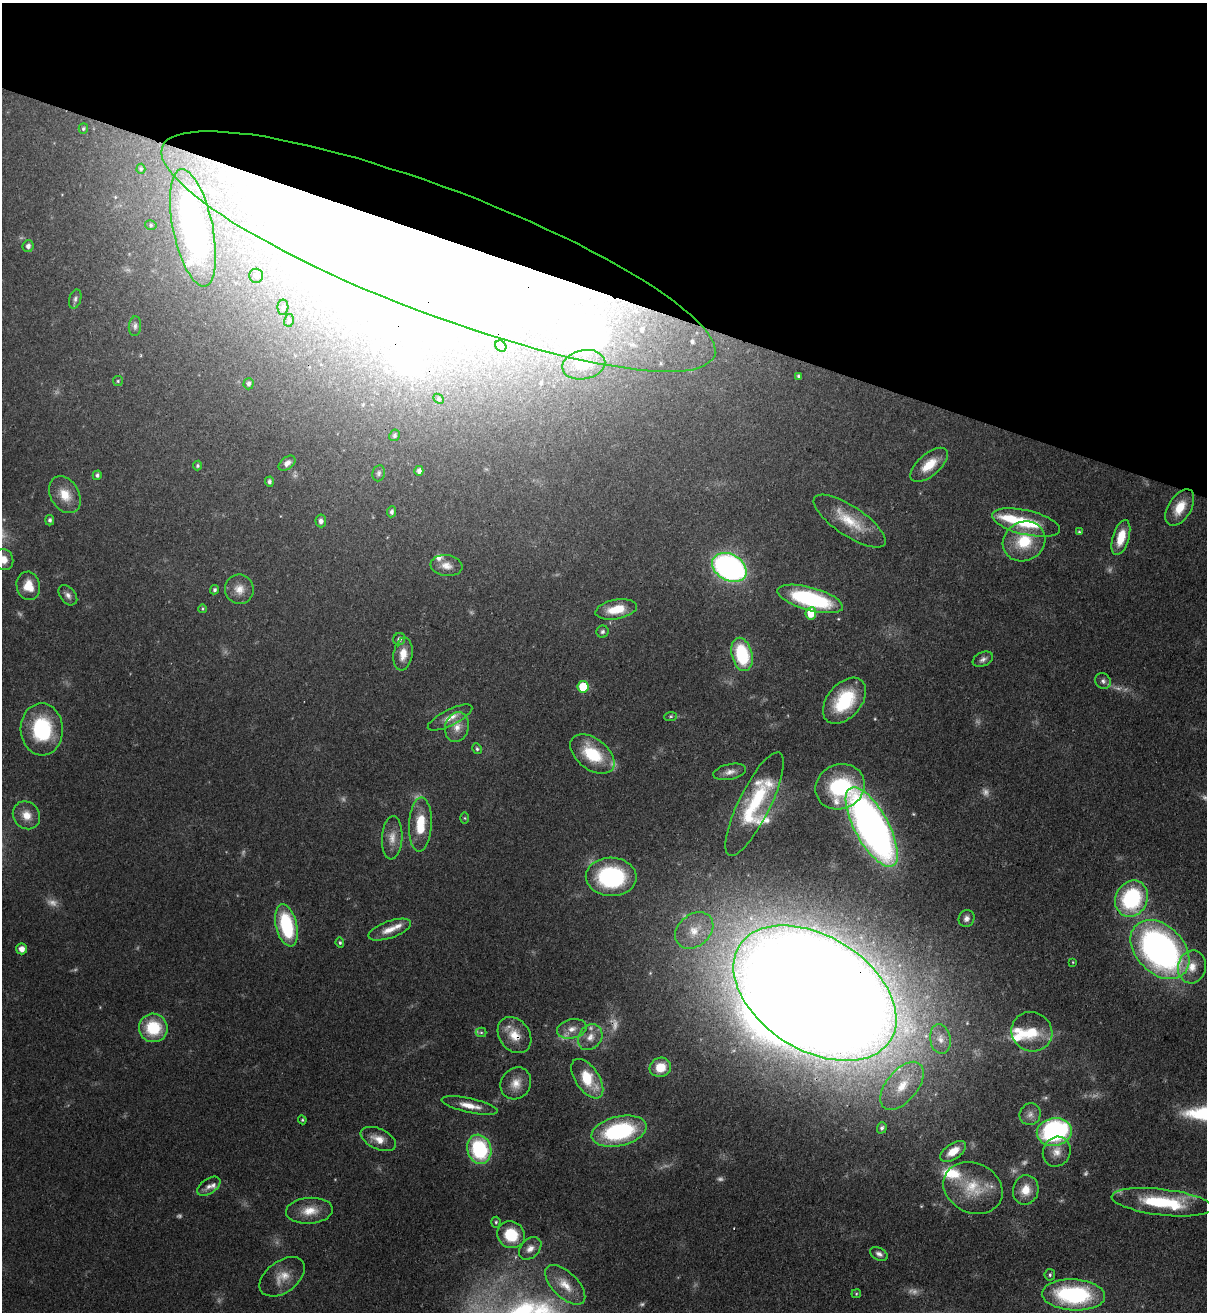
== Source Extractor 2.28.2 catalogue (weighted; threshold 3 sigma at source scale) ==
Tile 2 of 4 x 4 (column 2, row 1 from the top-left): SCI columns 1549-2753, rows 3963-5272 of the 5380 x 5303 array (HDU 1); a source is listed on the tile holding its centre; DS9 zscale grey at full resolution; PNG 1209 x 1314 px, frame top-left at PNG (2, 3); each listed source drawn as its Kron ellipse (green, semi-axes under 4 px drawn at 4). Shown black and unused: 22% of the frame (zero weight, under 3 of 4 exposures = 7% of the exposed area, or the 3 px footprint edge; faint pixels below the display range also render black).
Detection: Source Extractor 2.28.2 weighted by HDU 2 'WHT'; one run over the whole footprint, this tile lists its part. Background 0.0834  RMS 0.0039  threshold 0.0177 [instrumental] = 3 sigma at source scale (4.5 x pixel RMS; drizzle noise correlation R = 1.50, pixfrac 1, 0.05/0.05 arcsec/px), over >= 5 px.
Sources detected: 169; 24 too faint to see at this stretch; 13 inside a brighter object's white glare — neither listed nor drawn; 17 inside a brighter listed object's ellipse — not listed separately; the other 115 listed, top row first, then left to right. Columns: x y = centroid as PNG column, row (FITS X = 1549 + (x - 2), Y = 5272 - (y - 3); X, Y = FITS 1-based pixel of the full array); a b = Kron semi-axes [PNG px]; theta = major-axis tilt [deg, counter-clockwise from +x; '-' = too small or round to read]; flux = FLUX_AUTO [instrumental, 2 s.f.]
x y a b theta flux
83 129 5 4 - 0.63
141 169 5 4 - 0.62
151 225 6 5 - 0.74
193 228 60 20 -78 150
28 246 6 5 - 1.7
438 251 295 62 -21 480
256 276 7 7 - 1.4
75 299 10 6 74 1.3
283 307 8 5 89 1
289 320 6 5 - 0.8
135 326 10 6 85 1.3
501 346 6 5 - 1.7
584 365 21 14 11 10
798 376 3 3 - 0.67
118 381 5 5 - 0.53
249 384 5 5 - 1.1
438 399 6 4 -42 0.63
394 435 6 5 - 0.94
287 463 9 6 39 2
929 465 23 11 40 8.6
198 466 5 4 - 0.72
419 471 5 4 - 1.6
379 473 8 6 80 0.93
97 475 5 4 - 1.1
269 482 5 4 - 1.1
65 495 20 14 -59 7.6
1180 507 20 11 59 8.4
391 512 5 4 - 1.2
50 520 5 4 - 1
321 521 6 5 - 1.6
850 521 42 14 -34 13
1026 522 35 12 -13 18
1079 532 4 4 - 0.51
1121 537 18 8 74 8.5
1024 541 22 19 30 15
4 560 11 9 -66 3.8
446 566 16 10 -7 3.7
729 567 18 13 -30 130
28 586 14 12 -78 6.8
239 589 15 14 - 4.5
215 590 5 4 - 0.8
68 595 11 7 -51 1.9
810 599 34 11 -15 45
203 609 4 3 - 0.46
616 609 21 9 10 8.5
811 613 6 5 - 9.2
602 632 6 6 - 0.92
399 639 6 6 - 1.5
403 654 16 9 82 5.5
742 654 17 10 -76 27
983 659 11 7 24 1.6
1103 681 8 7 - 1.4
583 687 6 5 - 16
844 701 27 17 50 24
671 716 6 4 7 0.58
450 718 24 8 26 4.8
457 727 15 12 73 4.7
42 729 26 21 -87 30
477 749 5 5 - 0.77
592 754 25 15 -37 18
730 772 16 7 13 2.8
840 787 25 22 23 35
754 804 57 16 64 28
26 815 14 13 - 5.4
465 818 5 3 - 0.43
420 825 27 11 87 13
872 827 44 17 -61 250
392 838 22 10 86 4.9
611 877 25 19 -2 45
1132 899 19 16 63 44
966 919 8 7 - 1.8
286 925 21 10 -76 30
390 930 22 8 19 5
694 930 21 16 39 8.6
340 943 5 4 - 0.69
21 949 5 5 - 2.8
1160 949 34 24 -46 180
1073 962 4 2 - 0.28
1192 967 16 14 77 6.6
815 993 89 57 -32 2500
153 1028 14 14 - 19
572 1029 15 9 13 4.2
481 1032 5 4 - 0.64
1032 1032 21 19 -30 11
514 1035 20 15 -53 7.3
590 1037 14 11 53 4.1
940 1039 15 10 -81 3.7
660 1067 11 9 18 8.4
587 1079 22 12 -56 14
516 1083 17 14 54 5.6
902 1086 28 15 51 14
470 1106 28 7 -12 5.6
1030 1114 11 10 - 2.5
302 1120 4 4 - 0.49
882 1128 5 4 - 1.1
619 1131 28 14 13 46
1054 1132 17 13 10 78
378 1139 19 10 -25 5
479 1149 15 12 -74 35
953 1151 14 7 34 5.7
1057 1152 15 13 66 4.8
209 1186 13 7 34 2.2
973 1188 30 25 -25 14
1026 1190 15 12 77 6.4
1162 1202 51 13 -7 29
309 1211 23 13 4 7.4
496 1222 5 4 - 0.64
511 1235 14 13 - 15
530 1248 13 9 45 3.1
879 1254 9 6 -26 1.6
1050 1275 6 5 - 0.73
282 1277 25 15 36 7
565 1285 25 12 -44 7.2
856 1294 5 4 - 0.45
1074 1295 31 15 -3 47
Overlapping masked pixels (flux is a lower limit): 4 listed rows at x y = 193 228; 438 251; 815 993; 514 1035
Isophote crosses this tile's border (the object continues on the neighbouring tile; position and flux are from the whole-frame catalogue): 1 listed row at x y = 4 560